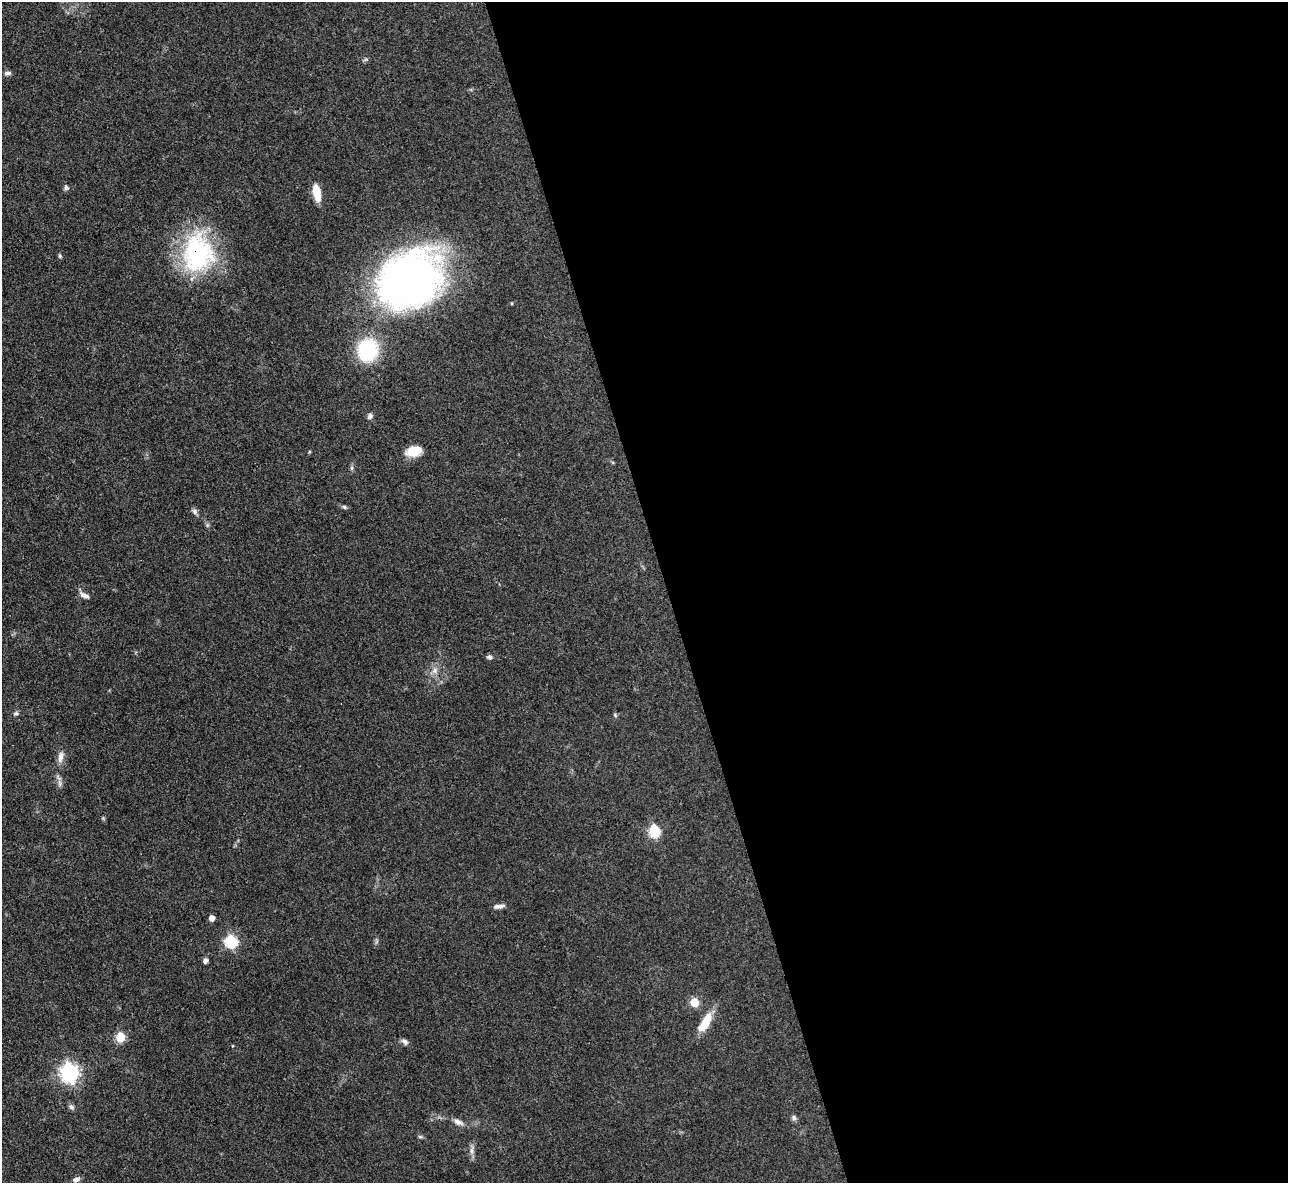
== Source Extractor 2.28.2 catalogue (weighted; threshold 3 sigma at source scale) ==
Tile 8 of 4 x 4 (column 4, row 2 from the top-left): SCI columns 3861-5146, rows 2504-3684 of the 5146 x 5128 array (HDU 1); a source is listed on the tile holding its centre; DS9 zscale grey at full resolution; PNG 1290 x 1185 px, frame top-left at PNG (2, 2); no overlay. Shown black and unused: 48% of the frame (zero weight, under 3 of 4 exposures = <1% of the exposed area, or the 3 px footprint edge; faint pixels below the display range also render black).
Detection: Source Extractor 2.28.2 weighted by HDU 2 'WHT'; one run over the whole footprint, this tile lists its part. Background 0.0978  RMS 0.0066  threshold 0.0297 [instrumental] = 3 sigma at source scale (4.5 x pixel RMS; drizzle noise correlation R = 1.50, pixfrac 1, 0.05/0.05 arcsec/px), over >= 5 px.
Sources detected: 35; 1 inside a brighter object's white glare — not listed; the other 34 listed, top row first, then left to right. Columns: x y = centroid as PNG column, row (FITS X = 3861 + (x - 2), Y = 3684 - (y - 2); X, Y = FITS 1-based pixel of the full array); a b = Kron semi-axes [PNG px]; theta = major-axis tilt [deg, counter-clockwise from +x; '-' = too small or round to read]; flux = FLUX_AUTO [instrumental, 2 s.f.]
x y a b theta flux
7 73 9 5 6 2
66 188 6 6 - 1.5
317 193 17 7 -78 13
196 252 56 35 90 81
60 256 5 5 - 0.94
410 279 57 46 36 390
368 350 26 23 74 41
370 416 8 6 51 1.8
414 451 15 10 12 13
352 468 6 4 90 1.2
344 507 6 5 - 1.1
195 511 8 6 -73 2.1
84 595 15 6 -28 3.1
489 657 7 5 -11 1.7
435 670 9 7 60 3.4
16 713 6 6 - 1.5
61 757 16 7 78 4.3
59 783 12 4 -85 2.3
654 831 6 6 - 63
499 906 13 5 9 2.8
212 918 5 4 - 5.1
231 942 6 6 - 78
205 960 4 4 - 3.2
694 1002 9 9 - 7.1
705 1023 28 11 58 12
120 1037 6 5 - 29
405 1041 9 6 -41 2.3
69 1072 7 7 - 260
71 1107 8 6 -30 1.8
794 1118 7 6 - 1.7
458 1122 14 7 -30 3.7
420 1137 6 4 -1 0.97
472 1150 13 5 87 2.9
76 1179 9 6 33 2.4
Overlapping masked pixels (flux is a lower limit): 1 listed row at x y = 196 252